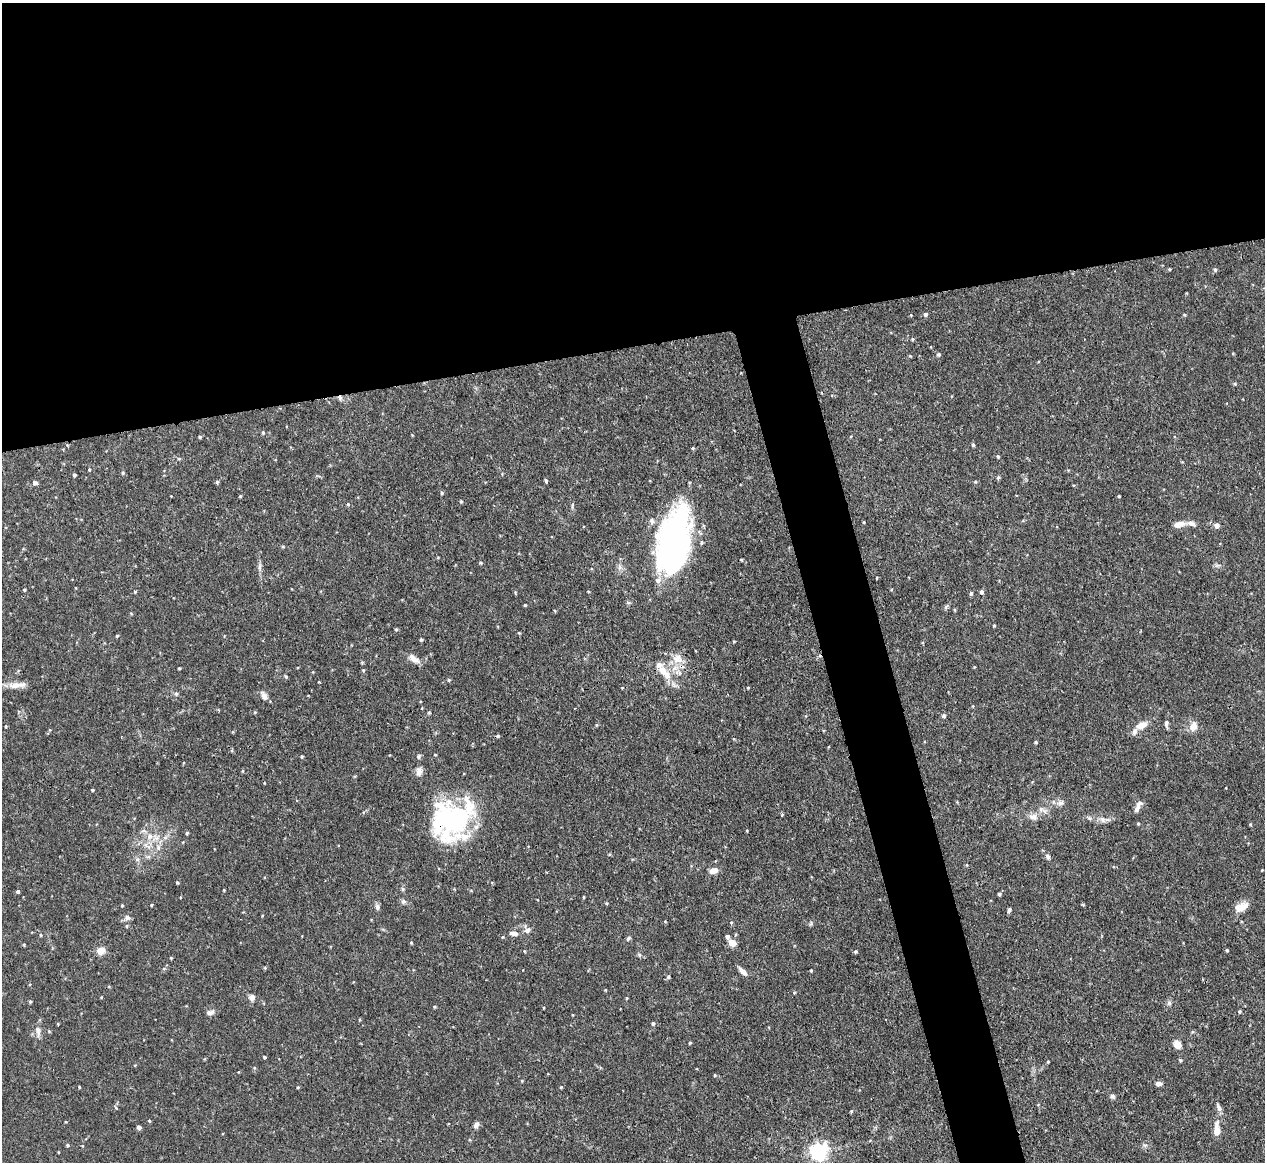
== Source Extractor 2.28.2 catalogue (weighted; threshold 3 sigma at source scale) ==
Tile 2 of 4 x 4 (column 2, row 1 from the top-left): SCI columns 1272-2534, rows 3625-4784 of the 5067 x 5049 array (HDU 1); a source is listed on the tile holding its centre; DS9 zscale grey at full resolution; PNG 1267 x 1164 px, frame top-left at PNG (2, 3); no overlay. Shown black and unused: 33% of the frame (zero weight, under 3 of 4 exposures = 1% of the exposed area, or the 3 px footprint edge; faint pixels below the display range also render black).
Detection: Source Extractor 2.28.2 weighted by HDU 2 'WHT'; one run over the whole footprint, this tile lists its part. Background 0.0736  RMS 0.0041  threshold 0.0184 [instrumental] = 3 sigma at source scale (4.5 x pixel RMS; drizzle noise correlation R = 1.50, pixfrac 1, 0.05/0.05 arcsec/px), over >= 5 px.
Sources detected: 167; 1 inside a brighter object's white glare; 1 cosmic-ray / hot-pixel residue — not listed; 8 inside a brighter listed object's ellipse — not listed separately; the other 157 listed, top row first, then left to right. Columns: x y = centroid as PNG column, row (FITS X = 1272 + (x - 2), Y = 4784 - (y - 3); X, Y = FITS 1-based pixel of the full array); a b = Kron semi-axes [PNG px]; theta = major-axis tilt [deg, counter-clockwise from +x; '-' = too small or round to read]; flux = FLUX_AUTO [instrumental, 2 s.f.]
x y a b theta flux
1169 269 4 3 - 0.42
1215 269 5 5 - 0.7
925 314 5 4 - 0.91
911 315 4 3 - 0.32
1184 315 5 4 - 0.44
912 339 4 4 - 0.43
939 354 5 5 - 0.65
910 356 4 4 - 0.36
1235 384 5 4 - 0.45
340 398 7 5 -57 1.1
263 432 5 4 - 0.54
200 437 4 4 - 0.53
973 445 4 4 - 0.65
693 448 4 4 - 0.45
998 456 4 3 - 0.52
89 469 3 3 - 0.36
123 473 4 4 - 0.48
74 475 3 3 - 0.73
998 477 6 4 63 0.63
546 481 4 3 - 0.68
217 482 4 4 - 0.66
975 482 4 4 - 0.47
35 483 7 5 -13 1.1
442 493 4 4 - 0.52
240 496 3 3 - 0.4
1119 496 3 3 - 0.39
461 501 4 3 - 0.51
348 504 5 4 - 0.51
864 522 4 3 - 0.29
1179 524 16 7 11 3.1
1217 525 6 6 - 1.9
675 543 68 28 82 130
283 547 5 3 - 0.4
741 560 4 3 - 0.38
481 563 4 4 - 0.47
1217 565 9 4 0 0.88
260 567 13 4 87 1.4
877 578 3 2 - 0.33
24 590 4 3 - 0.47
135 592 5 3 - 0.43
981 592 5 4 - 1.2
971 593 5 4 - 0.78
525 605 4 3 - 0.41
946 607 6 5 - 0.75
955 610 5 3 - 0.35
555 611 4 3 - 0.39
994 626 3 3 - 0.38
396 629 4 4 - 0.53
519 633 4 4 - 0.36
117 636 4 4 - 0.45
421 639 4 3 - 0.66
734 641 4 3 - 0.38
414 659 16 7 -36 3.1
677 659 15 14 - 5.5
179 668 3 3 - 0.44
363 670 4 4 - 0.47
664 672 23 10 -46 7.2
286 676 5 4 - 0.5
449 680 5 4 - 0.55
17 685 25 7 5 4
748 687 4 3 - 0.38
176 694 6 5 - 0.73
264 696 13 7 -57 1.9
255 712 5 3 - 0.37
429 712 5 3 - 0.42
944 716 5 5 - 0.96
1166 724 10 5 87 1.2
1141 725 13 8 25 4.3
6 726 4 3 - 0.35
1193 726 12 9 75 3.4
498 736 5 4 - 0.65
1036 742 4 3 - 0.51
435 755 4 3 - 0.32
302 756 4 3 - 0.48
419 756 6 5 - 0.82
419 771 12 8 80 2.1
92 790 3 3 - 0.5
1061 803 10 7 13 1.7
1137 808 14 6 73 2
1033 817 12 9 -15 2.4
450 819 43 34 -26 62
1103 820 10 7 -33 2
1250 824 4 3 - 0.43
747 831 3 3 - 0.33
187 833 4 3 - 0.59
150 836 8 8 - 2.6
146 845 9 4 -52 1.5
158 848 8 6 -88 1.6
1048 857 7 5 -57 1.1
137 859 6 6 - 0.92
967 865 5 3 - 0.33
1262 870 2 2 - 0.26
713 871 9 6 16 3.3
177 882 4 3 - 0.46
224 890 3 3 - 0.33
18 892 4 4 - 0.7
999 894 5 4 - 0.58
584 897 4 3 - 0.36
404 901 6 6 - 1
607 903 4 4 - 0.41
122 905 4 3 - 0.41
151 905 3 3 - 0.4
1083 905 5 3 - 0.34
377 907 9 6 -75 1.2
1241 907 16 9 27 4.8
1009 910 6 4 57 0.82
127 918 9 7 17 1.4
810 924 6 4 88 0.57
127 926 5 3 - 0.48
527 930 9 7 39 1.5
514 933 11 6 -6 2.1
41 935 5 3 - 0.37
628 938 8 4 45 0.7
411 942 4 4 - 0.41
732 943 8 7 - 3.6
24 945 5 3 - 0.37
1227 950 4 3 - 0.58
100 951 9 8 - 3.5
855 952 4 4 - 0.61
639 955 6 5 - 0.69
171 958 3 3 - 0.46
811 970 3 3 - 0.5
743 971 13 5 -47 2
669 977 5 5 - 0.77
605 990 4 3 - 0.32
794 992 4 4 - 0.41
252 997 8 8 - 1.7
627 998 4 3 - 0.35
30 1001 4 4 - 0.52
1169 1003 7 6 - 0.98
434 1007 5 3 - 0.41
1240 1012 4 4 - 0.62
210 1013 9 6 9 1.5
359 1020 4 3 - 0.39
653 1023 5 4 - 0.79
38 1031 17 5 -85 2.1
690 1043 4 3 - 0.42
1177 1044 9 7 -42 3.7
264 1057 4 3 - 0.62
1180 1060 5 4 - 0.54
1048 1062 3 3 - 0.39
238 1072 4 2 - 0.25
715 1075 4 3 - 0.36
522 1081 4 3 - 0.39
1158 1084 7 5 8 1.4
79 1087 3 2 - 0.38
298 1087 4 3 - 0.4
561 1087 4 3 - 0.37
1113 1096 7 6 - 1
1218 1107 12 5 -65 1.4
851 1111 4 4 - 0.45
149 1121 4 3 - 0.47
476 1125 8 6 68 1.7
139 1127 5 4 - 1.3
1217 1129 20 8 89 4.4
67 1145 4 4 - 0.6
819 1151 7 6 - 160
Overlapping masked pixels (flux is a lower limit): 3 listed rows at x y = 340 398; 675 543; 450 819